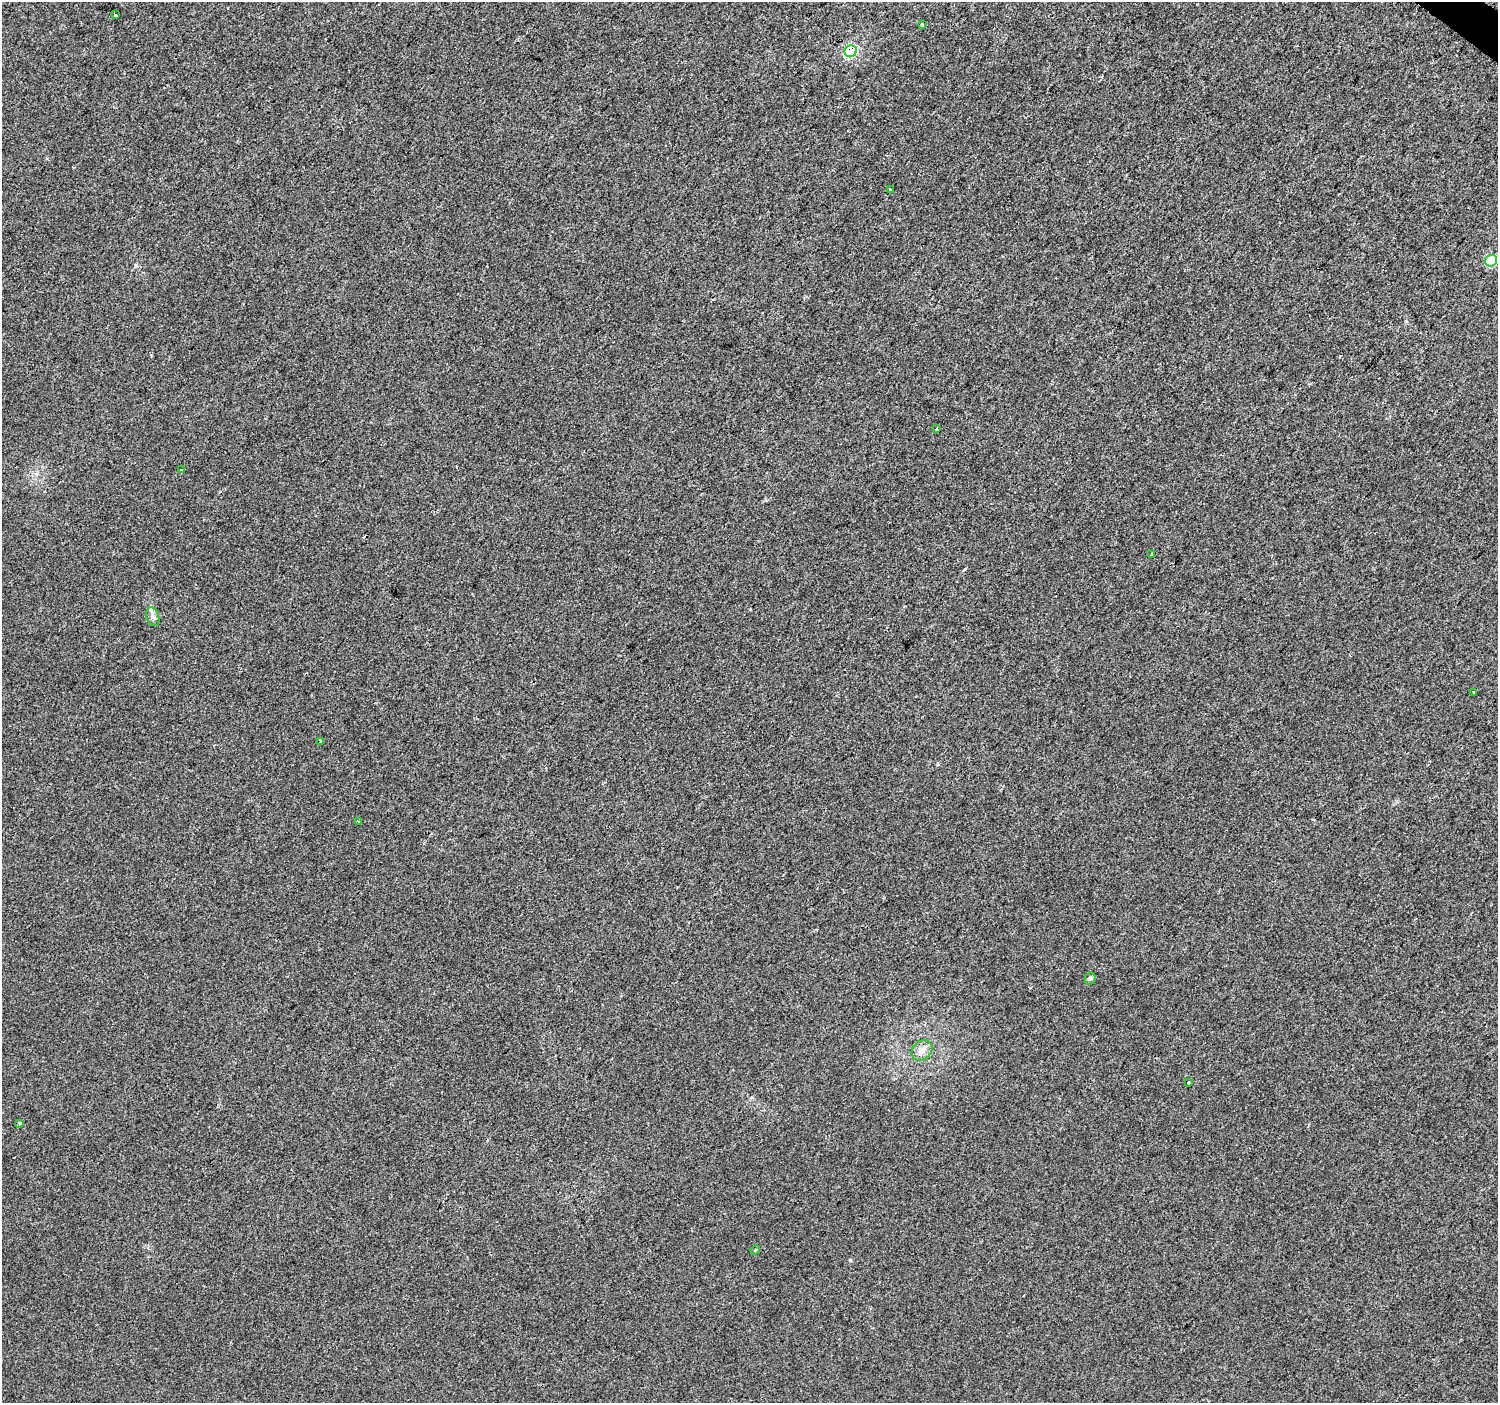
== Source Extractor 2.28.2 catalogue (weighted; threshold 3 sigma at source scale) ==
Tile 10 of 4 x 4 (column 2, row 3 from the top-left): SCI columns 1502-2997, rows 1644-3044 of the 5990 x 6020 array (HDU 1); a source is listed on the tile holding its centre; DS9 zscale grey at full resolution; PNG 1500 x 1405 px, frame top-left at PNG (2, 2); each listed source drawn as its Kron ellipse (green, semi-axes under 4 px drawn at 4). Shown black and unused: <1% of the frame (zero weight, under 2 of 3 exposures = <1% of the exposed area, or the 3 px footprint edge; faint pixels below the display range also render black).
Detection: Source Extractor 2.28.2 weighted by HDU 2 'WHT'; one run over the whole footprint, this tile lists its part. Background 0.00681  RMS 0.0057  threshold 0.0258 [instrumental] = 3 sigma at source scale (4.5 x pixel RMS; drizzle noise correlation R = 1.50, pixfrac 1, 0.0396/0.0396 arcsec/px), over >= 5 px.
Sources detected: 18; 1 cosmic-ray / hot-pixel residue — neither listed nor drawn; the other 17 listed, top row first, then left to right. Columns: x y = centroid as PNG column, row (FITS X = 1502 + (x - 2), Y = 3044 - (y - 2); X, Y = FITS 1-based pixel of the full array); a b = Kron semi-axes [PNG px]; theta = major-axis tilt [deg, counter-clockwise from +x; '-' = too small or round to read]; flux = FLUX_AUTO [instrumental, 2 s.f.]
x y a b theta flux
116 15 3 3 - 1.5
922 24 3 2 - 1.3
851 51 6 6 - 83
891 190 3 3 - 13
1491 261 6 5 - 35
936 429 4 3 - 0.87
181 470 3 3 - 2.6
1152 555 4 3 - 1.7
153 617 10 6 -72 2.1
1473 692 3 2 - 0.57
320 741 3 3 - 0.53
359 822 3 2 - 1.4
1090 979 6 5 - 1.3
922 1050 11 9 45 4.1
1188 1083 3 3 - 1.7
20 1123 3 3 - 1.5
755 1250 5 4 - 0.58
Overlapping masked pixels (flux is a lower limit): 1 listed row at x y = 851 51
Unlisted compact peaks at least as high as the median listed source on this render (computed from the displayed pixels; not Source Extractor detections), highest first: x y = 850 1260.